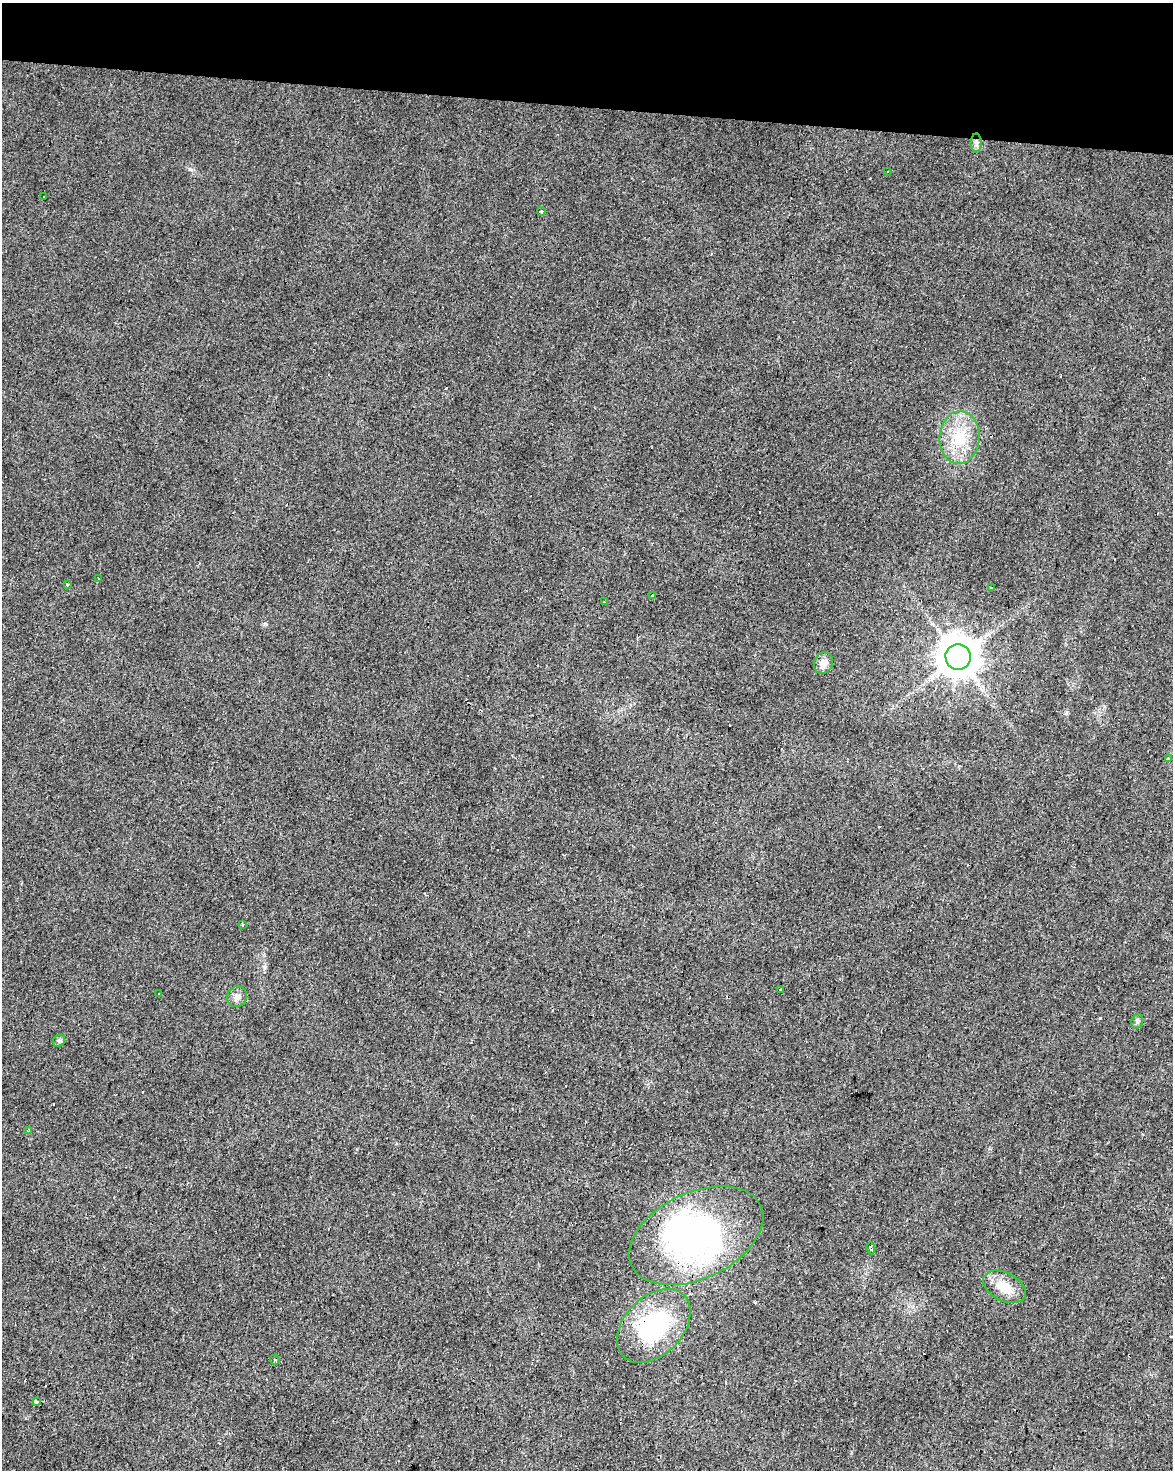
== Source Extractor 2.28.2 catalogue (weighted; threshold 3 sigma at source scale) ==
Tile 2 of 4 x 3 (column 2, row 1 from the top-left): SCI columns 1176-2346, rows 3220-4687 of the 4687 x 4912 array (HDU 1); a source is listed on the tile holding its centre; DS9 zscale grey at full resolution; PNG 1175 x 1472 px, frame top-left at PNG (2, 3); each listed source drawn as its Kron ellipse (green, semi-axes under 4 px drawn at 4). Shown black and unused: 7% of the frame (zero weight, under 2 of 3 exposures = <1% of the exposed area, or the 3 px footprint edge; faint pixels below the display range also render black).
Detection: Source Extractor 2.28.2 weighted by HDU 2 'WHT'; one run over the whole footprint, this tile lists its part. Background 0.0282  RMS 0.0063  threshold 0.0281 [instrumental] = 3 sigma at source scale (4.5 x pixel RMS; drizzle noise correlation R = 1.50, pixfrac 1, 0.0396/0.0396 arcsec/px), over >= 5 px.
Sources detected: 44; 2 inside a brighter object's white glare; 16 cosmic-ray / hot-pixel residue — neither listed nor drawn; the other 26 listed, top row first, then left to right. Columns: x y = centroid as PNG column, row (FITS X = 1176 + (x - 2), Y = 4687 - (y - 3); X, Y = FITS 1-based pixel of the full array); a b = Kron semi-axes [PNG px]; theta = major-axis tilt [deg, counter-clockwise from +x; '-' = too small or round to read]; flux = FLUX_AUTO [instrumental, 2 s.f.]
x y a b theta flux
976 143 9 5 90 2
888 171 3 2 - 0.71
44 196 3 3 - 1.4
541 211 4 3 - 3.2
960 438 26 20 85 24
98 578 3 3 - 1.1
68 585 3 2 - 0.64
991 588 4 3 - 4.4
652 596 3 3 - 1.4
604 602 3 3 - 11
958 657 13 12 - 1300
824 663 11 9 64 5
1168 758 3 3 - 3
242 924 4 2 - 1.2
781 989 3 3 - 6.2
159 993 3 3 - 1.6
237 997 10 10 - 3.4
1137 1021 7 5 69 1.4
59 1041 7 5 45 1.3
28 1131 4 3 - 0.58
696 1236 71 43 25 170
871 1248 6 3 -83 4.5
1004 1287 23 14 -27 13
654 1326 43 29 45 68
275 1360 5 4 - 1.3
37 1402 3 3 - 17
Overlapping masked pixels (flux is a lower limit): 1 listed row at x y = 654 1326
Unlisted compact peaks at least as high as the median listed source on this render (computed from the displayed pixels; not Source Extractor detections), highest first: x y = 190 169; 265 967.